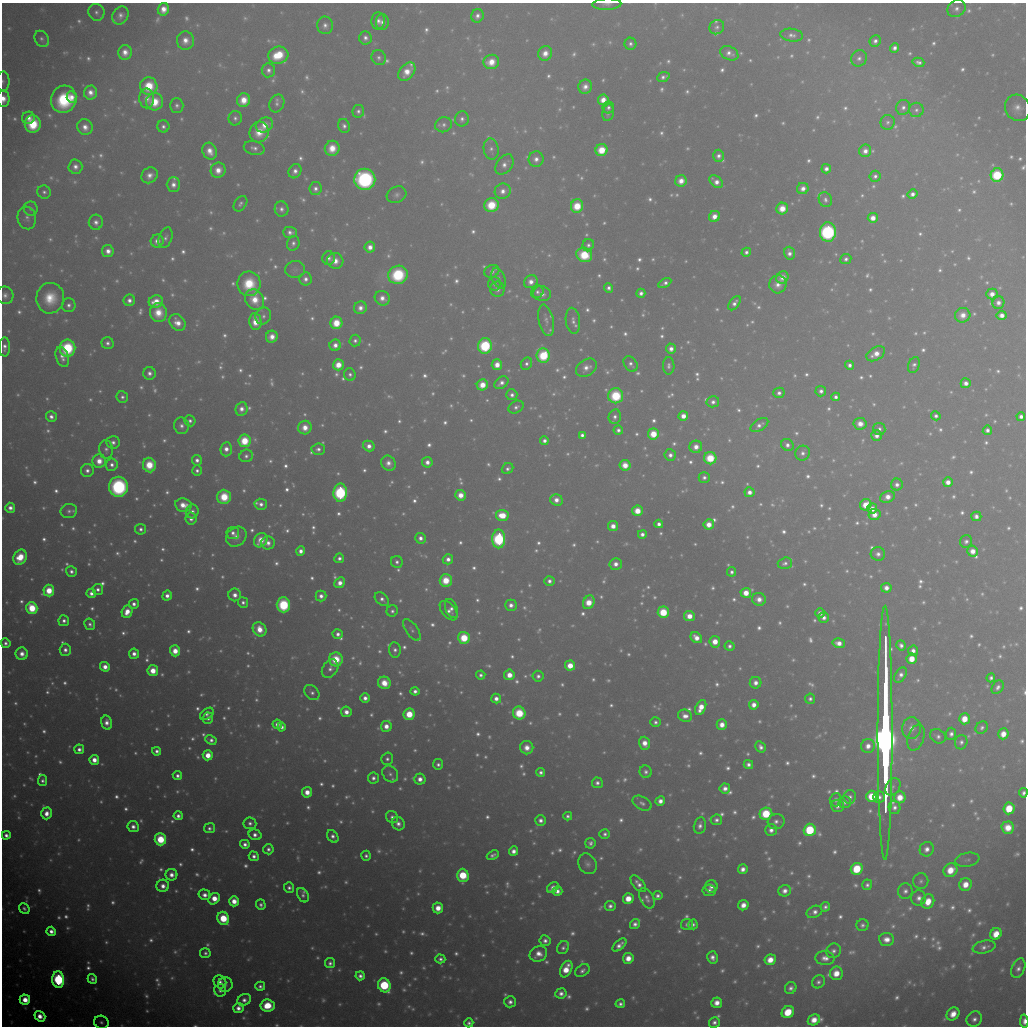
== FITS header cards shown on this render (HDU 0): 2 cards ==
NAXIS1  =                 1024 / Required FITS header
NAXIS2  =                 1024 / Required FITS header

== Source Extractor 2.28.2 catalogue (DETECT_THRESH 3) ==
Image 1024 x 1024 px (HDU 0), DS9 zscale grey, 1 PNG px = 1 image px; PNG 1028 x 1028 px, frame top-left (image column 1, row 1024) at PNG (2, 3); each listed source drawn as its Kron ellipse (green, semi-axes under 4 px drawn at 4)
Background 10100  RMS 58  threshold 175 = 3 sigma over >= 5 px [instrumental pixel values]
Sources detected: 1766; of the 1766, the 500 brightest by FLUX_AUTO listed and drawn (1266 fainter detections omitted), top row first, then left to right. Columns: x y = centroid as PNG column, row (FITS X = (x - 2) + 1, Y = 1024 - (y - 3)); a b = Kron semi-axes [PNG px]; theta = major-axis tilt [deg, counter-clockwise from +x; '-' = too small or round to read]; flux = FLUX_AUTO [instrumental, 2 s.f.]
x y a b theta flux
607 4 14 5 2 1.8e+04
163 9 6 5 - 5.6e+04
956 9 9 8 - 2.7e+04
96 12 8 8 - 1.9e+04
120 15 9 7 58 3.1e+04
477 16 7 6 - 2.5e+04
378 21 8 7 - 2.7e+04
382 22 8 6 90 2.3e+04
325 25 9 8 - 2.6e+04
717 27 8 7 - 1.7e+04
792 35 11 6 -7 2.4e+04
365 38 7 6 - 2.3e+04
42 39 8 6 -56 1.6e+04
185 41 9 8 - 5.1e+04
875 41 6 5 - 2.2e+04
630 44 6 6 - 1.7e+04
895 48 5 4 - 2.5e+04
125 52 7 7 - 4.8e+04
545 53 7 7 - 5.1e+04
729 53 9 6 -25 2.8e+04
278 55 10 8 15 1.8e+05
379 58 8 7 - 1.7e+04
859 58 8 7 - 2.3e+04
491 62 8 7 - 7.7e+04
918 62 6 4 -16 1.9e+04
268 70 7 7 - 2.4e+04
407 72 10 7 51 7.1e+04
663 77 6 4 21 1.9e+04
3 81 10 6 89 1.7e+04
149 86 9 8 - 1.7e+05
585 87 7 6 - 3.6e+04
90 93 7 6 - 4.2e+04
71 97 6 5 - 3.6e+04
147 98 10 7 -89 4.1e+04
4 99 8 6 -90 5.4e+04
64 99 14 12 66 3.3e+05
244 100 7 6 - 7.9e+04
603 100 5 5 - 5.8e+04
154 102 8 8 - 1.3e+05
277 104 9 7 66 1.7e+04
177 105 7 7 - 1.8e+04
608 107 6 5 - 1.6e+04
903 107 8 7 - 2.3e+04
1017 108 14 12 -56 4.4e+04
916 110 7 7 - 1.7e+04
358 111 6 6 - 1.8e+04
608 113 8 5 79 1.7e+04
28 118 6 6 - 3.7e+04
235 118 7 6 - 1.7e+04
462 119 7 7 - 2.1e+04
888 122 7 7 - 1.6e+04
33 124 8 8 - 2.2e+05
264 125 9 7 25 6.3e+04
444 125 8 7 - 2.1e+04
163 126 6 6 - 2.0e+04
344 126 7 6 - 2.1e+04
85 127 8 7 - 4.3e+04
259 132 10 9 - 9.5e+04
254 148 10 7 -15 2.4e+04
332 148 7 7 - 8.6e+04
491 149 11 7 -80 2.1e+04
602 150 6 6 - 1.3e+05
210 151 8 7 - 5.6e+04
865 151 6 6 - 3.6e+04
718 156 6 5 - 2.3e+04
536 159 7 7 - 3.3e+04
504 164 11 7 53 3.2e+04
75 167 7 7 - 3.2e+04
826 169 5 4 - 2.9e+04
218 170 8 7 - 5.7e+04
295 171 7 6 - 2.9e+04
150 175 8 7 - 3.8e+04
997 175 7 6 - 3.8e+05
875 176 5 5 - 1.8e+04
365 179 10 10 - 8.4e+05
681 181 6 5 - 5.1e+04
716 182 8 5 -40 3.8e+04
173 185 7 6 - 3.5e+04
315 188 6 6 - 2.3e+04
803 188 6 5 - 3.7e+04
503 191 8 7 - 3.7e+04
44 192 7 6 - 1.7e+04
912 194 5 4 - 2.7e+04
397 195 10 8 27 2.0e+04
825 200 8 6 -65 1.7e+04
240 204 8 6 55 1.6e+04
491 205 7 7 - 1.7e+05
577 206 7 6 - 1.5e+05
782 208 6 5 - 8.7e+04
31 209 7 7 - 1.6e+04
281 209 7 7 - 2.3e+04
714 216 6 5 - 5.1e+04
27 218 11 9 -75 2.4e+04
873 218 5 5 - 5.6e+04
96 222 7 7 - 2.8e+04
290 232 7 5 -2 2.3e+04
828 232 9 8 - 8.1e+05
166 238 10 6 70 1.9e+04
157 241 6 6 - 3.6e+04
293 243 7 6 - 2.0e+04
588 245 6 5 - 1.7e+04
370 247 5 5 - 4.3e+04
108 251 6 6 - 3.9e+04
746 252 5 4 - 1.8e+04
789 253 6 5 - 2.9e+04
584 255 8 7 - 2.1e+05
329 258 7 6 - 2.1e+04
846 259 5 5 - 1.7e+04
335 261 8 8 - 5.4e+04
295 269 10 8 3 1.7e+04
492 271 7 6 - 2.2e+04
398 275 10 9 - 3.4e+05
782 277 6 5 - 4.4e+04
499 278 11 6 -69 1.7e+04
305 279 6 6 - 2.5e+04
531 282 7 6 - 4.0e+04
665 283 7 4 30 2.1e+04
249 284 12 11 - 1.9e+05
495 284 7 6 - 1.6e+04
778 284 9 8 - 4.1e+04
609 288 5 4 - 2.0e+04
497 289 8 7 - 2.5e+04
537 292 7 6 - 1.6e+04
641 293 4 4 - 2.3e+04
542 294 9 7 -10 3.1e+04
992 294 5 5 - 4.8e+04
5 295 9 8 - 2.4e+04
50 298 15 14 - 1.4e+05
382 298 8 7 - 4.0e+04
255 299 10 9 - 9.0e+04
129 300 6 6 - 2.8e+04
156 302 7 6 - 7.4e+04
734 303 8 5 53 2.5e+04
998 303 6 6 - 3.2e+04
69 305 7 7 - 2.1e+04
360 308 6 6 - 3.4e+04
158 313 9 8 - 8.9e+04
963 315 7 7 - 5.0e+04
1002 315 5 4 - 3.9e+04
263 316 8 7 - 2.0e+04
546 320 16 7 -78 2.6e+04
255 321 8 6 -83 9.0e+04
573 321 13 7 -83 2.5e+04
177 323 9 7 -49 5.5e+04
336 323 6 6 - 1.3e+05
272 337 6 6 - 5.0e+04
355 341 6 5 - 1.7e+04
107 343 6 6 - 2.0e+04
335 345 6 5 - 3.6e+04
485 346 8 7 - 4.7e+05
5 347 9 5 89 2.6e+04
67 348 8 8 - 3.7e+05
671 349 5 5 - 3.2e+04
876 354 10 6 31 5.7e+04
543 355 7 6 - 2.9e+05
62 357 10 6 -71 3.3e+04
526 364 6 5 - 1.7e+04
631 364 8 6 -52 2.0e+04
338 365 5 5 - 9.0e+04
497 365 5 5 - 6.1e+04
850 365 4 4 - 2.0e+04
914 365 8 5 69 1.7e+04
669 366 9 5 -90 1.7e+04
586 368 11 8 32 4.0e+04
149 373 6 6 - 2.5e+04
350 374 6 5 - 1.7e+04
501 383 8 5 36 2.7e+04
966 383 5 5 - 3.2e+04
482 385 6 5 - 8.3e+04
821 391 5 5 - 2.2e+04
779 393 5 5 - 2.1e+04
512 395 5 5 - 2.1e+04
616 396 7 7 - 2.5e+05
122 397 6 5 - 1.8e+04
836 397 4 4 - 2.0e+04
713 402 6 5 - 2.2e+04
516 407 8 6 30 1.8e+04
241 409 7 6 - 3.7e+04
683 416 5 4 - 5.3e+04
936 416 4 4 - 1.7e+04
1021 416 4 4 - 2.4e+04
51 417 5 5 - 2.6e+04
615 417 7 6 - 2.1e+04
190 421 5 5 - 1.7e+04
860 424 6 6 - 5.1e+04
759 425 10 5 33 2.5e+04
181 426 8 7 - 2.5e+04
305 428 7 6 - 6.2e+04
879 429 6 6 - 1.8e+04
618 430 5 4 - 1.9e+04
987 430 5 4 - 2.2e+04
653 434 5 5 - 1.3e+05
582 435 4 4 - 2.0e+04
876 435 5 5 - 3.5e+04
244 441 6 6 - 1.7e+05
544 441 4 4 - 2.4e+04
113 442 7 6 - 2.4e+04
787 445 6 5 - 2.5e+04
369 446 6 5 - 3.9e+04
696 447 6 6 - 4.7e+04
106 449 9 7 -85 1.8e+04
226 449 7 5 84 3.9e+04
318 449 6 5 - 2.2e+04
803 453 8 7 - 2.3e+04
670 455 6 5 - 2.5e+04
246 456 7 6 - 2.0e+04
710 458 6 6 - 1.9e+05
197 460 5 5 - 2.4e+04
99 461 7 6 - 6.7e+04
427 462 5 5 - 3.4e+04
388 463 8 6 -58 3.6e+04
112 465 6 6 - 2.4e+04
149 465 7 6 - 1.4e+05
625 465 5 5 - 7.4e+04
508 469 6 5 - 1.7e+04
87 470 6 6 - 2.4e+04
197 471 5 4 - 1.7e+04
704 477 5 5 - 1.8e+04
948 482 5 4 - 4.4e+04
897 485 6 6 - 2.4e+04
118 487 10 9 - 6.5e+05
749 492 5 5 - 3.4e+04
340 493 9 6 89 6.2e+05
461 495 5 5 - 6.5e+04
224 497 7 6 - 1.6e+05
887 497 7 5 23 5.0e+04
556 500 6 5 - 4.2e+04
261 504 6 5 - 2.4e+04
183 505 8 6 -8 6.5e+04
866 505 6 5 - 9.9e+04
10 508 5 5 - 3.1e+04
872 509 5 5 - 4.9e+04
69 511 8 7 - 1.9e+04
192 511 7 6 - 2.1e+04
637 511 5 5 - 9.4e+04
502 515 6 5 - 1.3e+05
874 515 6 5 - 5.6e+04
976 516 5 5 - 2.7e+04
191 519 6 5 - 2.7e+04
659 524 4 4 - 2.4e+04
709 524 5 5 - 6.0e+04
613 526 5 5 - 5.0e+04
141 529 5 5 - 1.8e+04
233 533 6 6 - 2.2e+04
642 534 4 4 - 2.5e+04
236 537 11 9 42 4.0e+04
420 538 5 5 - 2.8e+04
499 539 9 6 89 6.4e+05
261 540 7 6 - 7.4e+04
966 541 6 6 - 1.8e+04
268 543 6 6 - 3.0e+04
301 551 4 4 - 3.2e+04
973 551 5 5 - 5.0e+04
878 554 7 7 - 2.6e+04
20 557 8 6 59 1.3e+05
339 558 5 5 - 2.1e+04
448 559 5 5 - 3.2e+04
397 562 6 5 - 1.8e+04
785 563 7 5 17 1.8e+04
616 564 6 6 - 3.6e+04
71 571 5 5 - 2.0e+04
732 572 4 4 - 1.7e+04
446 580 6 6 - 1.3e+05
549 581 5 5 - 2.3e+04
340 583 6 5 - 4.5e+04
886 588 5 5 - 3.6e+04
98 589 5 5 - 2.1e+04
49 591 6 5 - 1.3e+05
91 593 5 4 - 3.0e+04
746 593 5 5 - 7.7e+04
235 595 6 6 - 3.6e+04
167 596 5 4 - 3.4e+04
321 596 5 5 - 2.9e+04
382 599 8 5 -42 2.3e+04
759 599 7 6 - 4.2e+04
243 602 5 5 - 1.8e+04
589 602 7 5 64 9.8e+04
134 604 5 5 - 2.6e+04
283 605 7 7 - 3.6e+05
511 605 6 5 - 3.0e+04
32 608 6 5 - 2.1e+05
451 608 10 6 -68 2.3e+04
392 611 6 5 - 1.6e+04
449 611 11 6 -51 2.8e+04
127 612 6 5 - 7.2e+04
663 612 6 5 - 2.3e+05
820 613 5 5 - 2.7e+04
689 616 5 5 - 6.3e+04
824 617 5 5 - 2.6e+04
64 621 5 5 - 2.1e+04
90 624 6 5 - 1.8e+04
260 629 7 6 - 8.4e+04
412 630 12 6 -54 1.6e+04
338 634 5 5 - 2.5e+04
464 638 6 5 - 2.4e+05
696 638 6 5 - 5.2e+04
715 642 6 5 - 7.7e+04
6 643 5 5 - 2.0e+04
839 643 6 5 - 4.2e+04
901 645 5 4 - 2.1e+04
729 646 5 4 - 1.8e+04
65 650 6 5 - 2.6e+04
395 650 8 6 -83 2.0e+04
175 651 5 5 - 8.0e+04
913 651 5 5 - 2.9e+04
22 654 6 6 - 4.5e+04
134 654 5 5 - 3.5e+04
336 659 7 7 - 1.5e+05
912 659 5 5 - 8.8e+04
570 666 5 5 - 9.2e+04
105 667 5 4 - 5.2e+04
330 669 10 7 57 2.8e+04
153 671 5 5 - 9.4e+04
481 675 4 4 - 1.7e+04
509 675 5 5 - 6.8e+04
900 675 8 5 57 2.8e+04
538 676 5 5 - 2.0e+04
991 678 4 4 - 1.6e+04
384 683 6 6 - 8.9e+04
756 683 6 6 - 3.3e+04
998 687 7 5 56 2.1e+04
415 691 4 4 - 2.3e+04
312 693 8 6 -44 1.9e+04
365 698 5 5 - 3.3e+04
496 698 5 4 - 3.3e+04
810 699 5 5 - 1.6e+04
754 705 5 4 - 3.9e+04
701 707 8 5 66 7.8e+04
346 712 5 5 - 4.1e+04
519 713 6 6 - 2.3e+05
207 714 8 5 35 2.2e+04
409 714 6 5 - 1.5e+05
685 716 7 6 - 3.9e+04
208 718 5 5 - 1.9e+04
964 719 5 5 - 9.1e+04
655 722 5 5 - 1.6e+04
107 723 7 5 -75 4.0e+04
277 724 5 5 - 3.2e+04
722 725 5 5 - 5.2e+04
386 726 5 5 - 4.9e+04
282 727 4 4 - 2.2e+04
911 728 11 9 82 5.2e+04
982 728 7 5 47 1.6e+04
885 733 127 7 90 1.6e+07
951 734 6 5 - 2.3e+04
1003 734 5 5 - 6.5e+04
938 736 8 6 -36 1.9e+04
916 738 13 8 72 2.6e+04
211 740 6 4 -25 2.1e+04
961 742 7 6 - 1.8e+04
645 743 6 5 - 5.6e+04
868 746 7 6 - 4.3e+04
761 747 6 4 -59 2.3e+04
527 748 6 6 - 5.2e+04
79 749 5 5 - 2.6e+04
157 751 4 4 - 2.2e+04
208 755 5 5 - 8.6e+04
387 759 6 5 - 1.6e+04
94 760 5 5 - 5.5e+04
438 764 5 5 - 1.7e+04
748 764 5 4 - 2.3e+04
541 772 4 4 - 1.8e+04
646 772 6 6 - 1.8e+04
390 774 9 7 -51 2.0e+04
177 776 5 4 - 2.2e+04
373 778 5 5 - 2.2e+04
420 779 5 5 - 3.9e+04
42 781 5 4 - 1.8e+04
597 783 5 5 - 2.0e+04
893 787 9 7 57 1.7e+04
725 788 5 5 - 3.1e+04
307 792 5 5 - 6.3e+04
1023 793 4 4 - 1.8e+04
871 796 5 5 - 1.3e+05
850 797 7 6 - 2.0e+04
879 797 5 5 - 2.3e+04
900 797 6 6 - 8.2e+04
836 800 6 6 - 2.0e+04
660 801 5 4 - 3.4e+04
845 802 6 5 - 1.9e+04
642 803 10 6 -29 2.0e+04
837 806 6 6 - 2.5e+04
894 807 7 6 - 2.2e+04
1009 808 6 5 - 1.5e+05
47 813 6 5 - 4.8e+04
766 814 6 6 - 2.4e+05
178 816 4 4 - 2.5e+04
568 816 4 4 - 1.6e+04
392 817 6 5 - 2.1e+04
540 820 5 5 - 2.7e+04
716 820 6 5 - 2.0e+04
776 822 8 7 - 2.4e+04
250 823 6 6 - 2.0e+04
398 824 7 6 - 3.0e+04
133 826 6 5 - 3.0e+04
700 826 8 6 78 2.5e+04
209 828 5 5 - 1.7e+04
1008 828 6 6 - 8.9e+04
771 830 6 5 - 3.0e+04
810 830 6 6 - 4.0e+05
605 834 5 5 - 1.7e+04
6 835 4 4 - 2.4e+04
255 835 6 5 - 2.9e+04
333 836 7 5 -54 2.4e+04
160 839 6 6 - 2.3e+05
590 843 5 5 - 1.8e+04
245 844 4 4 - 2.4e+04
268 849 5 5 - 2.0e+04
927 849 7 7 - 3.6e+04
513 851 5 4 - 3.3e+04
493 855 6 4 24 1.8e+04
254 856 5 4 - 2.4e+04
366 856 5 4 - 1.7e+04
967 860 12 7 9 1.8e+04
587 864 11 8 -63 2.5e+04
743 869 5 4 - 3.2e+04
857 869 6 5 - 2.4e+05
950 870 7 6 - 1.1e+05
171 875 6 6 - 3.9e+04
463 875 7 6 - 2.4e+05
921 881 7 7 - 1.6e+04
638 884 10 5 -49 3.0e+04
965 884 6 6 - 7.5e+04
867 885 5 5 - 1.6e+04
163 886 6 6 - 4.1e+04
711 886 6 6 - 2.9e+04
289 888 5 5 - 1.9e+04
553 888 6 4 34 3.3e+04
709 890 6 6 - 2.5e+04
557 891 5 5 - 3.1e+04
785 891 6 5 - 3.4e+04
905 891 8 7 - 2.2e+04
205 895 6 5 - 3.4e+04
303 895 8 5 -59 1.6e+04
658 896 5 4 - 1.8e+04
647 898 11 6 -62 2.6e+04
919 898 8 7 - 3.1e+04
214 899 6 5 - 7.8e+04
628 899 5 5 - 8.4e+04
234 901 5 5 - 6.7e+04
928 901 7 6 - 9.1e+04
261 905 5 4 - 1.7e+04
743 905 5 5 - 4.9e+04
610 906 5 5 - 2.4e+04
825 907 5 4 - 1.7e+04
24 908 6 4 -48 1.6e+04
438 908 5 5 - 6.2e+04
814 912 8 5 24 2.8e+04
223 918 7 6 - 2.3e+05
635 924 5 5 - 2.5e+04
687 924 6 5 - 2.2e+04
693 924 5 4 - 1.7e+04
862 925 6 6 - 1.7e+04
51 931 5 4 - 3.3e+04
996 934 6 5 - 9.1e+04
887 939 7 6 - 5.0e+04
545 941 5 5 - 2.3e+04
619 945 8 4 41 3.2e+04
984 947 11 6 12 2.6e+04
563 948 7 5 53 1.7e+04
833 951 7 7 - 2.1e+04
205 953 5 5 - 1.6e+04
538 954 9 7 29 5.5e+04
712 957 6 5 - 3.2e+04
628 958 5 5 - 6.5e+04
825 958 9 7 -4 3.8e+04
440 959 5 4 - 1.8e+04
770 960 6 5 - 7.2e+04
330 963 5 5 - 2.0e+04
1018 968 10 6 66 2.8e+04
566 969 9 5 65 1.0e+05
582 970 8 5 38 2.1e+04
836 973 6 6 - 8.0e+04
360 976 4 4 - 2.4e+04
92 979 5 4 - 1.9e+04
58 980 8 6 -85 8.1e+05
220 982 7 6 - 2.3e+04
818 982 7 6 - 1.8e+04
225 984 7 7 - 1.7e+04
384 985 7 6 - 4.9e+05
260 986 5 4 - 1.7e+04
791 988 6 5 - 2.3e+04
220 990 6 6 - 1.9e+04
561 993 6 5 - 2.9e+04
25 1000 5 5 - 7.8e+04
244 1000 7 5 29 2.9e+04
510 1002 6 5 - 2.6e+04
717 1003 5 5 - 5.3e+04
620 1004 5 4 - 1.9e+04
267 1006 7 6 - 1.7e+05
238 1008 5 5 - 3.5e+04
788 1012 6 5 - 1.4e+05
953 1014 7 6 - 6.7e+04
40 1016 6 4 -36 5.6e+04
974 1019 8 7 - 2.8e+04
814 1020 6 5 - 6.9e+04
1024 1021 6 3 88 2.9e+04
101 1022 7 6 - 1.6e+04
714 1022 5 5 - 2.3e+04
469 1023 4 4 - 1.7e+04
At the frame edge (FLAGS 8, measured only in part): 7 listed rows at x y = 607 4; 3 81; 4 99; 5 295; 5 347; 1023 793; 1024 1021
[1266 fainter detections neither listed nor drawn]

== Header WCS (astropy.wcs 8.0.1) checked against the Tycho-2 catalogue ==
Header WCS as astropy/WCSLIB reads it (applying the file's SIP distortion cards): RA---TAN-SIP/DEC--TAN-SIP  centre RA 21:57:28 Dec +11:52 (329.37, +11.86 deg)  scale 31.7 arcsec/px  FOV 541.2' x 537.8'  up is +118 deg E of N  parity flipped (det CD > 0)
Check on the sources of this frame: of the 60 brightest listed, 27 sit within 47.4 arcsec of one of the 180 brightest Tycho-2 stars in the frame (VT <= 8.40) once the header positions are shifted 3.30 arcsec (2.83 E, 1.69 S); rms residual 24.49 arcsec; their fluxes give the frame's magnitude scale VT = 20.34 - 2.5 log10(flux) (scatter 0.28 mag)
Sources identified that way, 171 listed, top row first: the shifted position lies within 47.4 arcsec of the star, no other Tycho-2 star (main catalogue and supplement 1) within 94.8 arcsec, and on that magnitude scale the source's flux lands within +1.5 / -3 mag of the star's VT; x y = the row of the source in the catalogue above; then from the Tycho-2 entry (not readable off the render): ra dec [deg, ICRS J2000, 3 dp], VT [Tycho-2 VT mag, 2 dp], TYC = Tycho-2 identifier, HIP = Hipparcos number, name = IAU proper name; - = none
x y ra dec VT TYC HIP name
358 111 333.218 +11.391 9.31 1145-651-1 109658 -
332 148 333.040 +11.748 8.17 1144-635-1 - -
997 175 330.033 +6.717 5.97 564-1847-1 108612 -
365 179 332.656 +11.625 5.96 1144-1415-1 109471 -
315 188 332.793 +12.046 9.31 1144-1329-1 - -
912 194 330.234 +7.448 8.80 564-3-1 108678 -
397 195 332.395 +11.443 10.91 1144-283-1 - -
873 218 330.212 +7.852 7.99 1135-489-1 108663 -
828 232 330.288 +8.257 5.80 1135-877-1 108699 -
370 247 332.098 +11.870 8.47 1144-1408-1 - -
746 252 330.470 +8.972 9.38 1135-132-1 - -
789 253 330.279 +8.644 8.92 1135-1052-1 108696 -
584 255 331.130 +10.240 7.03 1139-952-1 108963 -
846 259 330.002 +8.230 9.67 1135-699-1 - -
492 271 331.389 +11.026 9.31 1140-103-1 - -
398 275 331.761 +11.768 7.04 1144-731-1 109181 -
782 277 330.122 +8.796 9.16 1135-402-1 - -
499 278 331.314 +11.000 10.75 1140-213-1 - -
665 283 330.567 +9.725 9.52 1139-1438-1 - -
495 284 331.280 +11.055 9.94 1140-343-1 - -
778 284 330.083 +8.864 9.89 1135-186-1 - -
497 289 331.222 +11.057 9.65 1139-348-1 - -
537 292 331.035 +10.758 10.01 1139-938-1 - -
641 293 330.587 +9.959 9.34 1139-435-1 - -
382 298 331.643 +11.988 8.97 1144-1048-1 - -
734 303 330.115 +9.279 9.43 1135-394-1 108633 -
360 308 331.658 +12.197 9.12 1144-950-1 109154 -
355 341 331.420 +12.377 9.65 1144-1224-1 109067 -
335 345 331.467 +12.547 8.73 1144-462-1 109086 -
485 346 330.829 +11.387 5.81 1143-506-1 108875 -
671 349 330.025 +9.954 9.04 1139-1487-1 - -
543 355 330.506 +10.974 6.35 1139-756-1 108766 -
526 364 330.513 +11.139 9.65 1139-64-1 - -
338 365 331.300 +12.605 7.53 1144-1268-1 109024 -
497 365 330.628 +11.371 8.12 1143-1366-1 108806 -
669 366 329.891 +10.048 10.75 1139-1030-1 - -
586 368 330.230 +10.694 9.75 1139-291-1 108674 -
350 374 331.175 +12.555 9.61 1143-391-1 - -
501 383 330.467 +11.409 9.27 1143-1146-1 - -
482 385 330.530 +11.568 7.84 1143-1548-1 - -
512 395 330.326 +11.381 9.50 1143-210-1 - -
616 396 329.882 +10.576 7.18 1139-929-1 108566 -
618 430 329.600 +10.698 9.55 1139-707-1 - -
582 435 329.712 +11.000 9.23 1139-246-1 - -
544 441 329.826 +11.315 9.12 1143-602-1 - -
369 446 330.524 +12.705 8.67 1143-619-1 108775 -
427 462 330.147 +12.316 8.98 1143-1525-1 - -
388 463 330.305 +12.623 9.71 1143-231-1 - -
625 465 329.293 +10.790 8.23 1126-1585-1 - -
340 493 330.272 +13.120 5.64 1143-1614-1 108693 -
461 495 329.744 +12.194 8.32 1143-700-1 - -
556 500 329.306 +11.466 8.99 1130-1729-1 108367 -
261 504 330.516 +13.783 9.41 1147-1625-1 - -
192 511 330.750 +14.345 9.86 1147-127-1 - -
613 526 328.861 +11.133 8.42 1126-988-1 - -
233 533 330.408 +14.121 9.59 1147-797-1 - -
642 534 328.673 +10.938 9.06 1126-1161-1 - -
236 537 330.361 +14.108 10.28 1147-1337-1 - -
420 538 329.570 +12.682 9.19 1143-89-1 - -
499 539 329.235 +12.076 5.54 1130-1972-1 108339 -
261 540 330.232 +13.931 8.46 1147-1554-1 - -
268 543 330.177 +13.887 9.65 1147-1401-1 - -
301 551 329.973 +13.668 8.97 1147-186-1 - -
339 558 329.751 +13.397 9.30 1147-1056-1 - -
448 559 329.286 +12.554 9.19 1130-1806-1 - -
397 562 329.480 +12.964 9.69 1143-701-1 108432 -
616 564 328.549 +11.266 9.03 1130-1398-1 - -
446 580 329.127 +12.659 7.86 1130-1661-1 108307 -
549 581 328.688 +11.853 9.33 1130-910-1 - -
340 583 329.554 +13.494 8.59 1147-676-1 - -
167 596 330.182 +14.889 8.82 1147-731-1 - -
321 596 329.527 +13.695 9.45 1147-116-1 - -
382 599 329.249 +13.233 9.71 1134-2137-1 - -
243 602 329.806 +14.327 9.79 1147-559-1 - -
589 602 328.354 +11.634 7.92 1130-768-1 108051 -
134 604 330.257 +15.181 9.05 1680-1954-1 108686 -
283 605 329.614 +14.022 6.68 1147-1405-1 108471 -
511 605 328.656 +12.253 9.21 1130-1130-1 - -
451 608 328.878 +12.730 9.86 1130-317-1 - -
392 611 329.105 +13.200 9.91 1134-2099-1 - -
449 611 328.870 +12.762 9.83 1130-914-1 - -
663 612 327.966 +11.091 6.68 1126-413-1 107919 -
464 638 328.592 +12.751 6.61 1130-233-1 108127 -
175 651 329.704 +15.054 8.07 1679-2075-1 108498 -
134 654 329.857 +15.384 8.81 1679-1903-1 - -
570 666 327.928 +12.036 7.63 1130-1171-1 107903 -
105 667 329.875 +15.662 8.21 1679-1151-1 108563 -
153 671 329.639 +15.307 7.91 1679-1928-1 108483 -
481 675 328.224 +12.772 9.57 1130-1034-1 - -
509 675 328.105 +12.547 8.29 1130-1367-1 - -
538 676 327.976 +12.327 9.64 1130-513-1 - -
701 707 327.059 +11.178 8.21 1125-214-1 107647 -
964 719 325.893 +9.172 7.87 1121-1053-1 - -
655 722 327.123 +11.597 9.84 1129-139-1 - -
911 728 326.032 +9.624 9.67 1125-41-1 - -
951 734 325.829 +9.337 9.58 1121-57-1 - -
1003 734 325.619 +8.931 8.31 1121-1005-1 107169 -
938 736 325.859 +9.449 9.77 1125-295-1 - -
645 743 327.003 +11.766 8.91 1129-1655-1 107628 -
868 746 326.068 +10.034 8.81 1125-2001-1 - -
761 747 326.491 +10.875 9.81 1125-1972-1 - -
527 748 327.451 +12.707 9.76 1130-312-1 - -
79 749 329.316 +16.198 9.09 1679-883-1 - -
748 764 326.406 +11.042 9.78 1125-262-1 - -
541 772 327.195 +12.696 9.64 1129-1861-1 - -
646 772 326.768 +11.874 10.53 1129-1223-1 - -
42 781 329.219 +16.609 9.93 1679-74-1 - -
597 783 326.879 +12.296 9.77 1129-1495-1 - -
893 787 325.648 +10.001 11.19 1125-1385-1 - -
871 796 325.654 +10.208 7.59 1125-1349-1 107184 -
850 797 325.738 +10.380 9.72 1125-938-1 - -
879 797 325.619 +10.152 9.68 1125-1675-1 - -
900 797 325.532 +9.992 8.47 1125-1426-1 - -
836 800 325.774 +10.501 9.43 1125-201-1 - -
660 801 326.475 +11.877 8.86 1129-1994-1 107461 -
845 802 325.717 +10.439 9.55 1125-1007-1 - -
837 806 325.716 +10.512 9.33 1125-1586-1 - -
894 807 325.475 +10.073 9.42 1124-45-1 - -
766 814 325.943 +11.101 7.31 1125-772-1 107280 -
568 816 326.735 +12.663 9.72 1129-1202-1 - -
540 820 326.812 +12.891 9.42 1129-124-1 - -
716 820 326.095 +11.513 10.22 1129-269-1 - -
776 822 325.842 +11.054 9.81 1125-1925-1 - -
771 830 325.793 +11.127 9.33 1125-1382-1 - -
810 830 325.637 +10.824 6.03 1125-925-1 107173 -
605 834 326.439 +12.444 9.66 1129-1647-1 - -
6 835 328.931 +17.109 9.10 1683-182-1 108246 -
513 851 326.676 +13.226 8.94 1133-839-1 - -
587 864 326.269 +12.699 10.53 1129-1677-1 107390 -
743 869 325.597 +11.505 8.92 1129-433-1 - -
463 875 326.693 +13.720 6.70 1133-1901-1 107531 -
711 886 325.587 +11.818 9.98 1129-1921-1 107157 -
553 888 326.224 +13.062 9.02 1129-572-1 107375 -
709 890 325.562 +11.853 9.86 1129-1680-1 - -
557 891 326.177 +13.043 9.32 1129-1881-1 - -
785 891 325.256 +11.263 9.32 1128-1642-1 107062 -
658 896 325.731 +12.276 9.54 1129-1271-1 - -
628 899 325.827 +12.518 7.90 1129-1437-1 107246 -
261 905 327.296 +15.413 9.70 1666-846-1 - -
743 905 325.308 +11.643 8.44 1128-960-1 - -
610 906 325.842 +12.689 9.74 1129-466-1 - -
825 907 324.964 +11.010 9.49 1124-957-1 - -
635 924 325.596 +12.567 9.25 1129-928-1 - -
687 924 325.381 +12.160 9.90 1128-1547-1 - -
693 924 325.357 +12.114 9.99 1128-1929-1 - -
51 931 327.959 +17.147 8.81 1670-902-1 107917 -
545 941 325.829 +13.336 9.71 1133-541-1 - -
619 945 325.489 +12.781 9.10 1128-713-1 - -
563 948 325.699 +13.224 9.81 1133-729-1 - -
205 953 327.134 +16.036 9.74 1666-345-1 - -
538 954 325.756 +13.439 9.38 1133-215-1 - -
712 957 325.021 +12.092 9.41 1128-1875-1 106984 -
628 958 325.349 +12.756 8.46 1128-607-1 107085 -
440 959 326.111 +14.226 9.77 1133-1929-1 - -
770 960 324.765 +11.650 8.32 1128-1656-1 106902 -
330 963 326.534 +15.106 9.85 1666-1195-1 - -
566 969 325.511 +13.289 8.27 1132-1070-1 107131 -
360 976 326.307 +14.920 9.40 1133-234-1 107401 -
58 980 327.536 +17.286 5.38 1670-919-1 107788 -
220 982 326.842 +16.037 9.75 1666-664-1 - -
384 985 326.131 +14.772 6.02 1133-1258-1 107350 -
260 986 326.637 +15.742 9.39 1666-447-1 - -
220 990 326.770 +16.071 10.01 1666-409-1 - -
561 993 325.341 +13.420 9.35 1132-500-1 - -
244 1000 326.594 +15.921 9.43 1666-54-1 - -
510 1002 325.482 +13.851 9.47 1132-1278-1 - -
717 1003 324.638 +12.238 8.92 1128-1479-1 - -
620 1004 325.018 +12.996 9.97 1128-81-1 - -
238 1008 326.551 +15.998 9.23 1666-337-1 107482 -
40 1016 327.317 +17.573 8.52 1670-488-1 107720 -
714 1022 324.492 +12.334 9.61 1128-603-1 - -